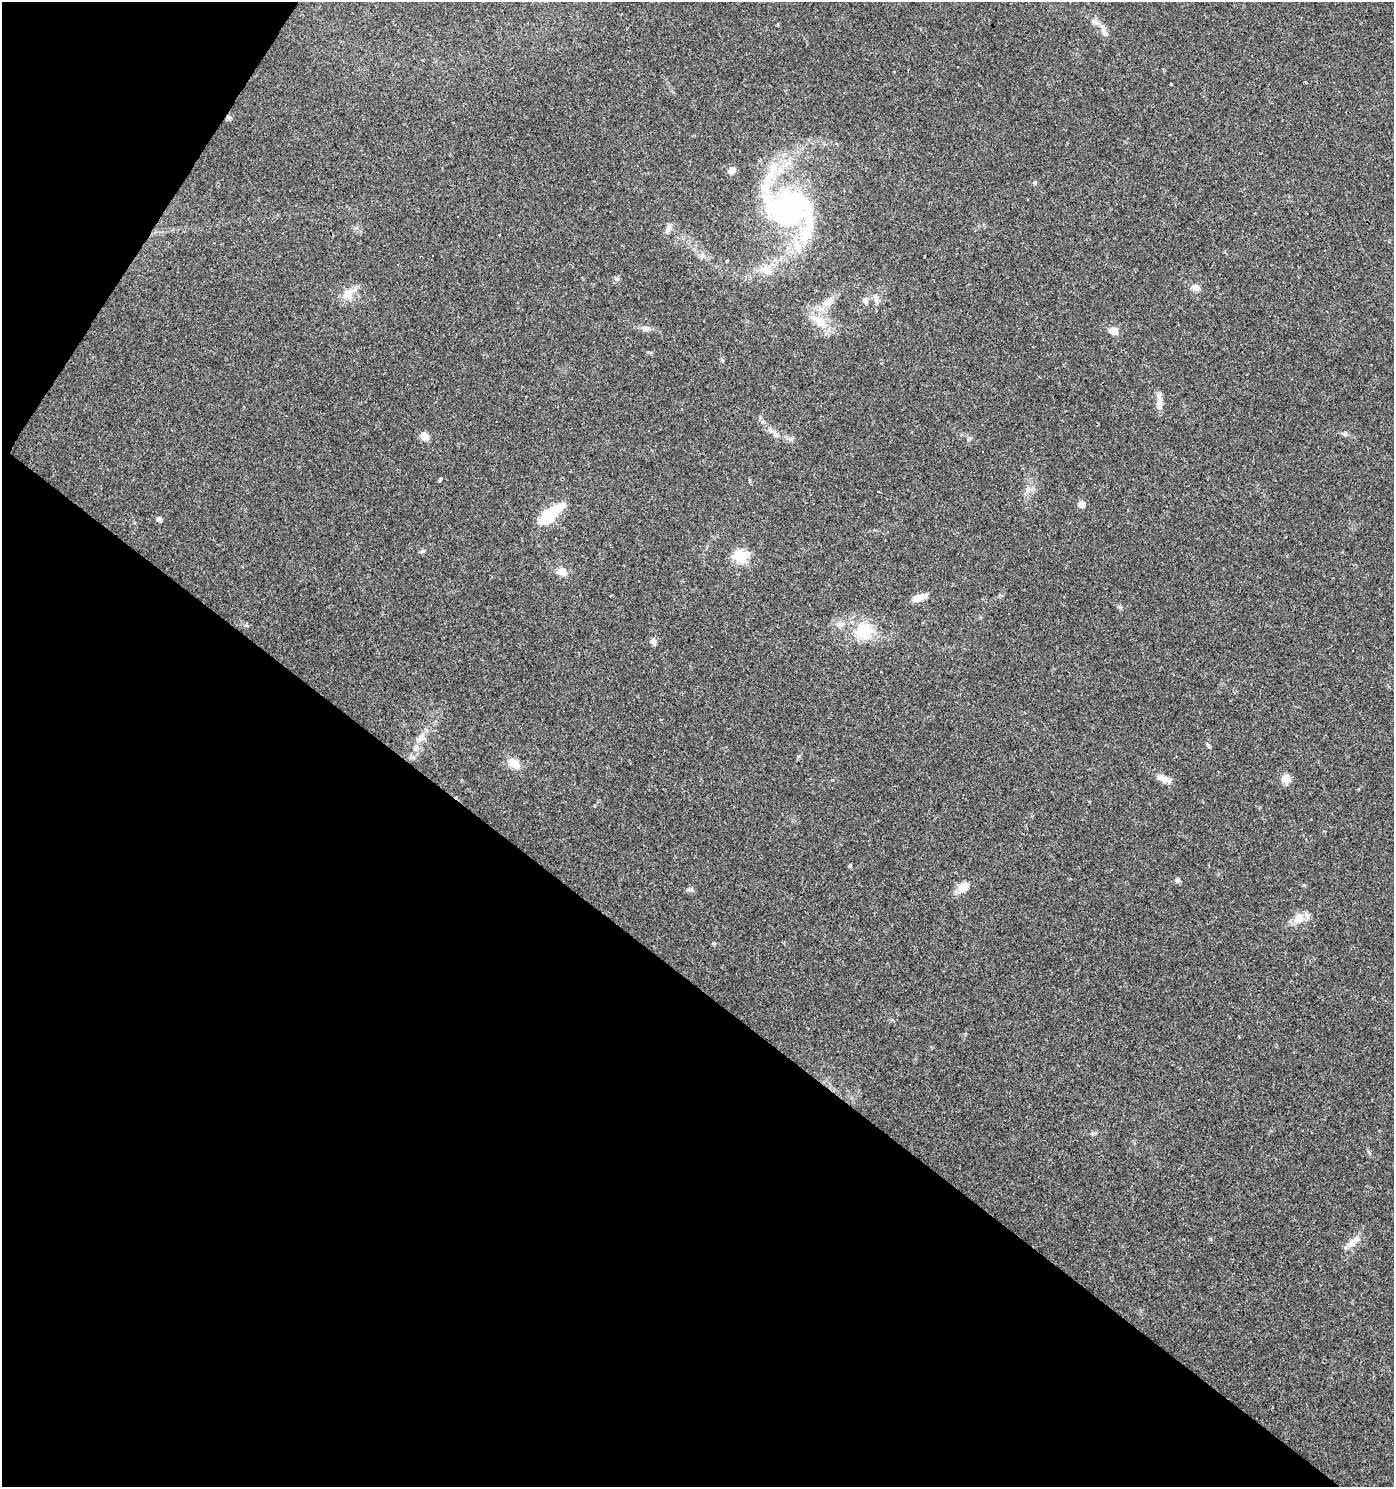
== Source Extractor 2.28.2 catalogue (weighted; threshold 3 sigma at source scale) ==
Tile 9 of 4 x 4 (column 1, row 3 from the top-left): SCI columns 246-1637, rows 1485-2969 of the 5988 x 5939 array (HDU 1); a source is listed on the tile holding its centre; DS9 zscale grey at full resolution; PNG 1396 x 1489 px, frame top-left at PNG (2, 2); no overlay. Shown black and unused: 37% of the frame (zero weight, under 3 of 4 exposures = <1% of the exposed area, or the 3 px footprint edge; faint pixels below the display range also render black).
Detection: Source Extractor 2.28.2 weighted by HDU 2 'WHT'; one run over the whole footprint, this tile lists its part. Background 0.029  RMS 0.0038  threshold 0.0173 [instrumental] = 3 sigma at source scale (4.5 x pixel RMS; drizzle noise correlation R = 1.50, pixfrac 1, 0.0396/0.0396 arcsec/px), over >= 5 px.
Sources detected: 90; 3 inside a brighter object's white glare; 24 cosmic-ray / hot-pixel residue — not listed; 3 inside a brighter listed object's ellipse — not listed separately; the other 60 listed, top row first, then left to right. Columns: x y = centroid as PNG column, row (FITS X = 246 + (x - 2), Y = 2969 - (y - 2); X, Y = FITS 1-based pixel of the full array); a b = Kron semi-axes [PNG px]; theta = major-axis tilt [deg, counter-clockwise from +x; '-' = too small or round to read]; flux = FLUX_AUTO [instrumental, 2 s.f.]
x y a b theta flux
1094 22 11 6 -16 1.5
778 25 4 3 - 0.54
1103 29 13 7 -71 2.2
1306 82 4 3 - 0.53
1171 84 4 3 - 0.3
228 118 7 5 -61 0.72
1169 135 3 3 - 0.61
732 170 8 7 - 2
1034 183 5 5 - 0.51
786 210 67 47 -60 71
669 228 13 6 60 1.9
499 235 3 2 - 0.38
702 255 7 5 55 0.9
433 256 3 3 - 0.63
925 256 3 3 - 0.68
727 261 3 3 - 2.2
766 269 17 16 - 5.5
617 279 6 5 - 0.75
1195 288 11 8 -21 2
348 294 19 10 49 4.2
876 300 13 6 -82 1.7
865 301 10 6 -64 1.4
828 303 17 10 30 4.1
646 318 3 2 - 0.38
820 322 27 12 -40 8.1
646 328 11 7 -15 1.6
1114 331 10 8 -3 2.9
650 352 6 4 -18 0.46
526 396 2 2 - 0.29
1159 403 20 7 -90 3.2
763 421 7 5 -17 0.85
776 434 11 7 -38 2
1344 434 7 5 -21 0.84
425 436 9 7 -43 3.3
440 480 5 3 - 3.9
878 491 3 2 - 0.37
1081 504 5 5 - 5.2
550 515 30 10 40 17
159 519 5 5 - 1.9
422 551 6 6 - 0.79
741 556 6 6 - 45
562 571 12 9 -9 3.2
919 597 17 7 19 4.1
1120 607 7 4 -71 0.6
840 624 13 7 16 2.4
864 631 25 21 24 14
653 641 7 6 - 1.5
1058 691 3 2 - 0.34
420 738 17 7 52 2.8
1208 746 9 3 -61 0.57
514 763 16 11 -33 4.1
1163 778 21 8 -24 3.4
1286 778 11 10 - 2.8
1177 881 6 6 - 0.98
1304 885 4 4 - 0.4
963 887 18 10 38 4.1
1299 919 19 11 46 4.4
714 943 5 4 - 0.56
1198 1099 3 3 - 1.6
1352 1242 16 8 56 3.2
Overlapping masked pixels (flux is a lower limit): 1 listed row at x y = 228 118
Unlisted compact peaks at least as high as the median listed source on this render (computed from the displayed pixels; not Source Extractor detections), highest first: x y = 850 866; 688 890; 722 360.